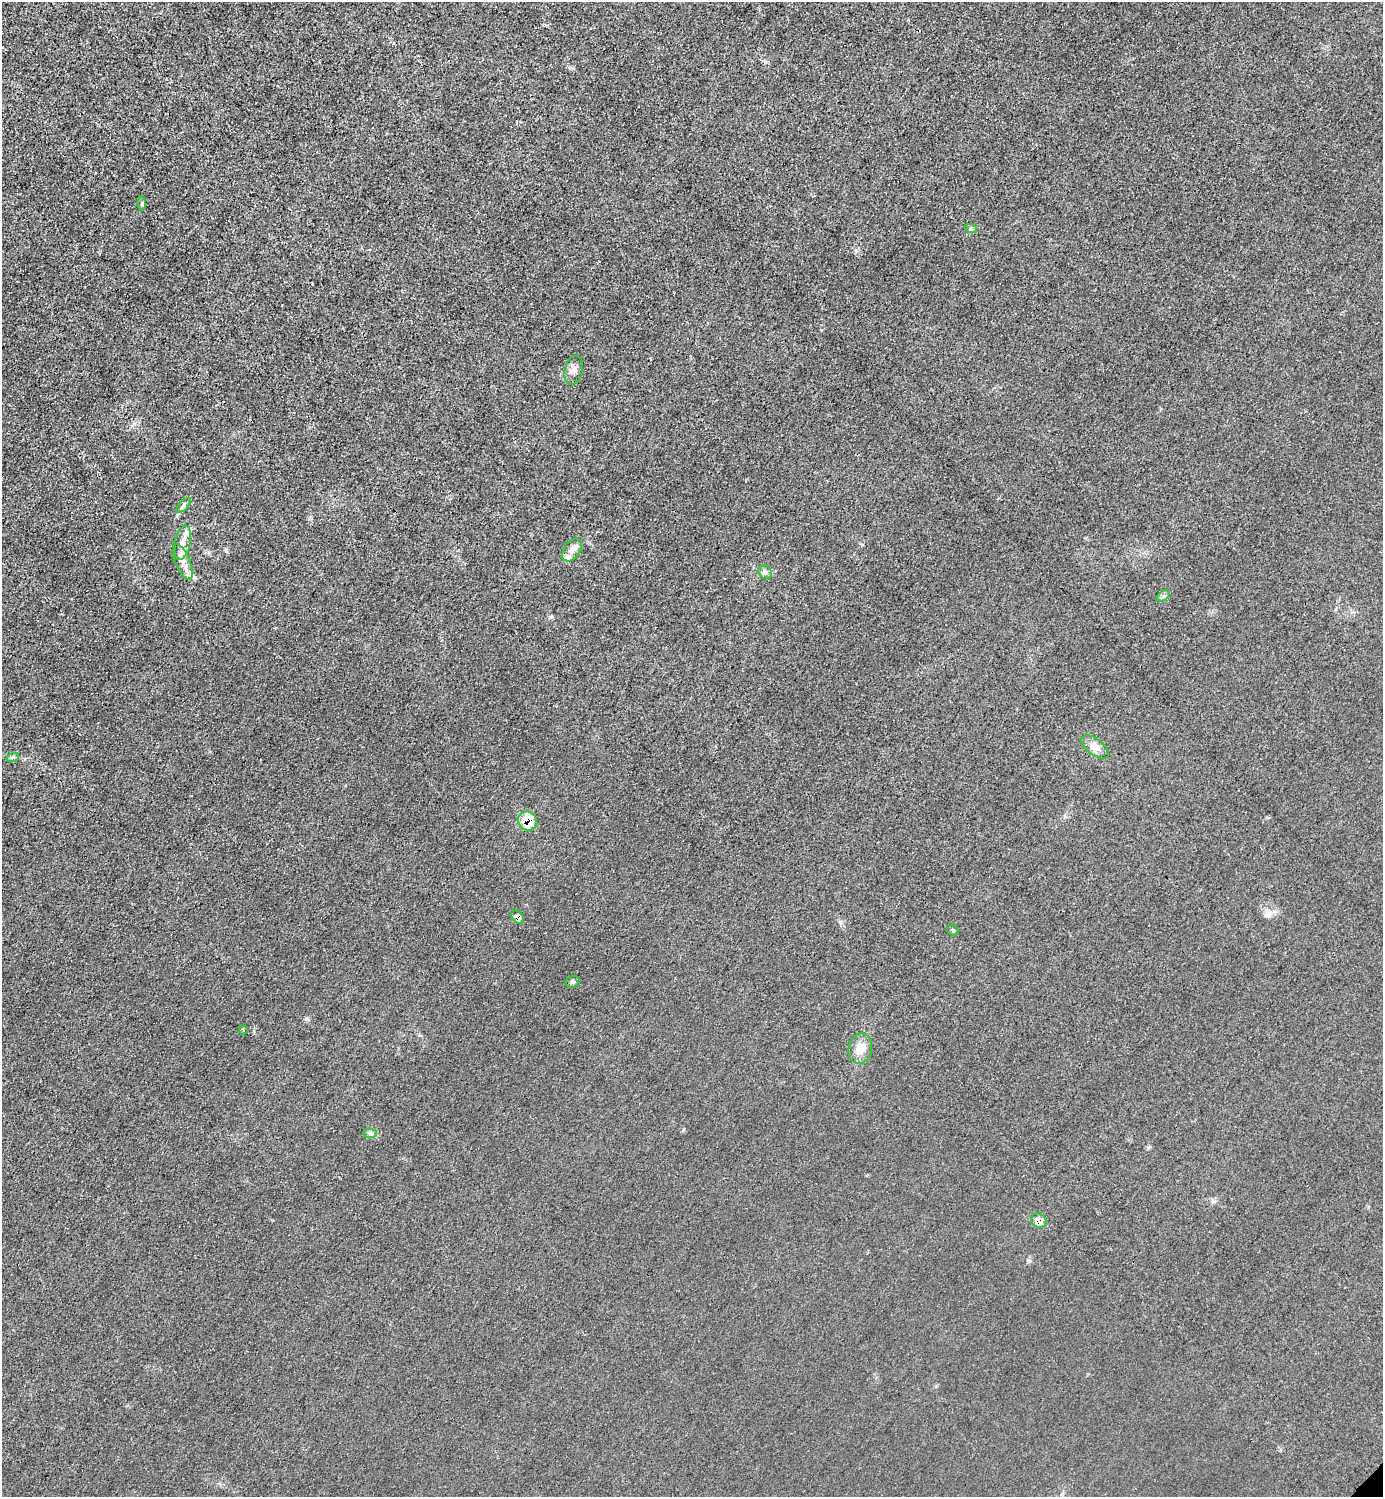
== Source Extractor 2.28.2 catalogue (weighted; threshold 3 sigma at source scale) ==
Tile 11 of 4 x 4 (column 3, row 3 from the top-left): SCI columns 3065-4445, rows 1498-2992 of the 5985 x 5985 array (HDU 1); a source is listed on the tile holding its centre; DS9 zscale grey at full resolution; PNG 1385 x 1499 px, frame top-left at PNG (2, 2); each listed source drawn as its Kron ellipse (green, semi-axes under 4 px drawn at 4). Shown black and unused: <1% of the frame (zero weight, under 3 of 4 exposures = <1% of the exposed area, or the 3 px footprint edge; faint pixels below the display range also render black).
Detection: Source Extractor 2.28.2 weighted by HDU 2 'WHT'; one run over the whole footprint, this tile lists its part. Background 0.0213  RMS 0.0062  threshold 0.0279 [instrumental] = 3 sigma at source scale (4.5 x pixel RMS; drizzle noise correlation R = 1.50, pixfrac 1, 0.05/0.05 arcsec/px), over >= 5 px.
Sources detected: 23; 1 cosmic-ray / hot-pixel residue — neither listed nor drawn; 3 inside a brighter listed object's ellipse — not listed separately; the other 19 listed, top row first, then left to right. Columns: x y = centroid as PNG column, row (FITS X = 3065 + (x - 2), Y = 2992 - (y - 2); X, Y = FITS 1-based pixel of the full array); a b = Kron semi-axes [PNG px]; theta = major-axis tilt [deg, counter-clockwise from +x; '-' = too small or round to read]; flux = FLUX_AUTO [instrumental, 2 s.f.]
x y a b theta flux
142 203 7 3 89 0.89
971 229 6 4 -18 0.88
574 370 14 8 76 3.8
184 505 10 4 47 1.5
182 543 17 8 77 5.6
572 550 13 8 56 4.1
183 562 19 7 -67 7.1
765 572 7 6 - 1.6
1163 596 7 4 34 1.2
1095 747 16 8 -37 4.7
13 757 6 4 18 1.1
528 821 10 9 - 18
518 917 8 5 -47 2.7
953 930 6 5 - 1.1
573 982 7 5 21 1.2
243 1030 4 2 - 0.74
860 1049 15 11 76 7.7
370 1133 7 4 0 1.3
1039 1221 8 6 -32 6.6
Overlapping masked pixels (flux is a lower limit): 4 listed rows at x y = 183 562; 528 821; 518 917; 1039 1221
Unlisted compact peaks at least as high as the median listed source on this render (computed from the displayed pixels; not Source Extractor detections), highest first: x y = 226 551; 840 922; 856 251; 765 62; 1029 1261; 1148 1147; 550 617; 683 1130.